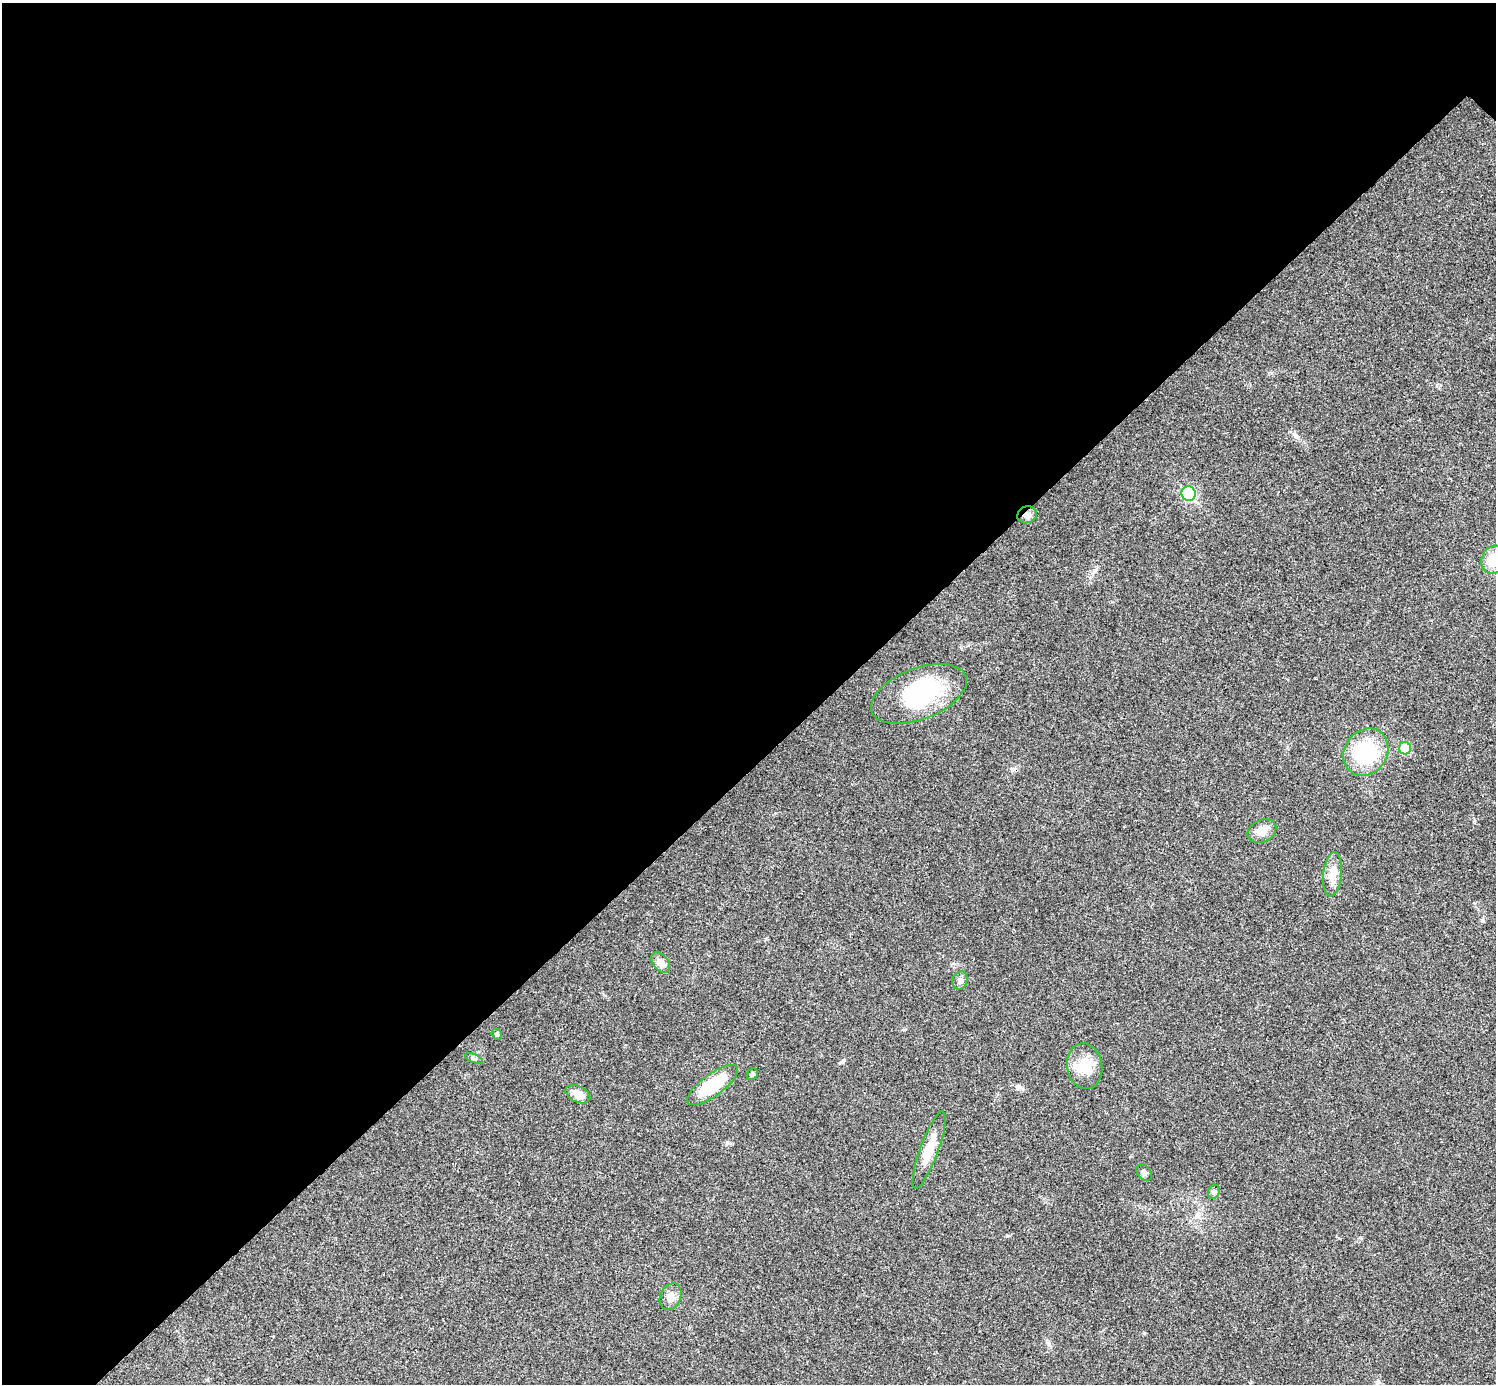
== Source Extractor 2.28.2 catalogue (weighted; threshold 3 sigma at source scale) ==
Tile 5 of 4 x 4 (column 1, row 2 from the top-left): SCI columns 6-1499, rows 3063-4444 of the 5983 x 5983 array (HDU 1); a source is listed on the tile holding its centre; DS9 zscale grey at full resolution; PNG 1498 x 1386 px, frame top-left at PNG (2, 3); each listed source drawn as its Kron ellipse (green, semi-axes under 4 px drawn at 4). Shown black and unused: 55% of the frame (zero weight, under 3 of 4 exposures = <1% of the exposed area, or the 3 px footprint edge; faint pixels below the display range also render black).
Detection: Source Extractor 2.28.2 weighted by HDU 2 'WHT'; one run over the whole footprint, this tile lists its part. Background 0.0211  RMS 0.0055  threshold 0.0246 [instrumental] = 3 sigma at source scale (4.5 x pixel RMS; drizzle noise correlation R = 1.50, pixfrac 1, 0.05/0.05 arcsec/px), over >= 5 px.
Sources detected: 23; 2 inside a brighter object's white glare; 1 cosmic-ray / hot-pixel residue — neither listed nor drawn; the other 20 listed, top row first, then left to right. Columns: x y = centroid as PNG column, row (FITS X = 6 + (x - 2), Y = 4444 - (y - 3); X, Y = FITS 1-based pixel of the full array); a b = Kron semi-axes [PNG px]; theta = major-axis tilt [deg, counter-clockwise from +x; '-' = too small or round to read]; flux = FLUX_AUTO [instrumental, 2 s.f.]
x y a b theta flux
1189 493 7 7 - 57
1027 515 10 8 20 2.5
1494 560 14 12 62 13
919 694 50 25 21 51
1405 748 6 6 - 13
1366 752 25 21 53 35
1262 831 15 11 25 5
1333 874 22 9 83 6.5
661 963 12 7 -52 3.3
960 980 9 7 69 2.1
497 1034 6 5 - 0.77
474 1058 9 3 -21 0.78
1085 1066 23 17 -80 11
752 1074 6 5 - 0.97
713 1085 30 11 36 25
578 1094 13 8 -26 5.2
929 1150 41 9 70 13
1144 1172 9 6 -49 1.5
1214 1192 7 5 68 1.2
670 1297 14 10 67 4.1
Overlapping masked pixels (flux is a lower limit): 1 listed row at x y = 1027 515
Isophote crosses this tile's border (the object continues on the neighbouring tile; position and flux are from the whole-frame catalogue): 1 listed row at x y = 1494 560
Unlisted compact peaks at least as high as the median listed source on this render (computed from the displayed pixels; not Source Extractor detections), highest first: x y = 844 1060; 1007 1236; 727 1142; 1474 821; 904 1030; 1019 1086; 1475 903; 1295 435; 1483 921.